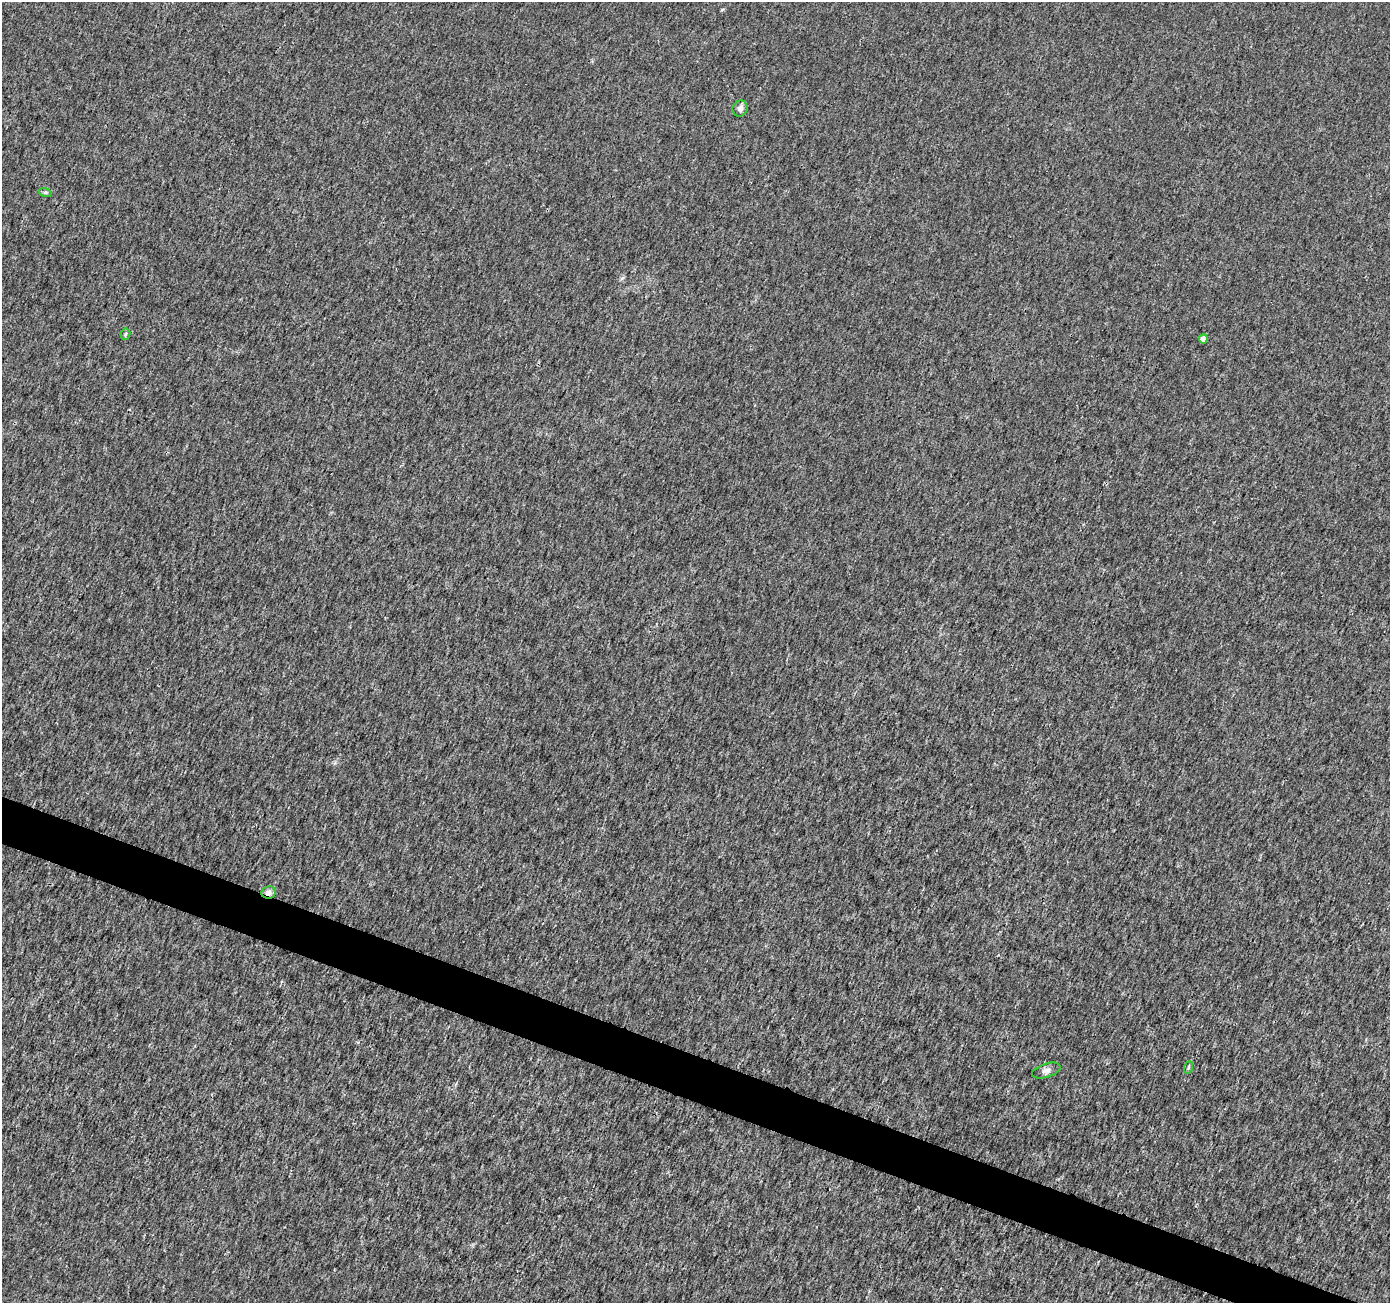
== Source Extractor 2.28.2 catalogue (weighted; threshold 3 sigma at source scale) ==
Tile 6 of 4 x 4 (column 2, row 2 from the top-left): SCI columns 1397-2784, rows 2879-4179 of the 5559 x 5692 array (HDU 1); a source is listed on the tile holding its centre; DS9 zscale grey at full resolution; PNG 1392 x 1305 px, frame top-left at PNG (2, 2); each listed source drawn as its Kron ellipse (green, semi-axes under 4 px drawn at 4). Shown black and unused: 3% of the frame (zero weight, under 3 of 4 exposures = <1% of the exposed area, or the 3 px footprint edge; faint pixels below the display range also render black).
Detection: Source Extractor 2.28.2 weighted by HDU 2 'WHT'; one run over the whole footprint, this tile lists its part. Background 0.0014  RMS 0.0021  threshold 0.00928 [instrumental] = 3 sigma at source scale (4.5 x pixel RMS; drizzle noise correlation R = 1.50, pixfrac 1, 0.0396/0.0396 arcsec/px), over >= 5 px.
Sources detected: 7; all 7 listed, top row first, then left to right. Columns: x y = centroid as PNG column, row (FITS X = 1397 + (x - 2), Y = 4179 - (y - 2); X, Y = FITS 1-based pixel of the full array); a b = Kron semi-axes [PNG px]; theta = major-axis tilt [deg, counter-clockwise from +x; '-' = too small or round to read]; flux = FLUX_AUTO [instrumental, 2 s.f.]
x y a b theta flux
740 109 8 7 - 0.88
45 192 6 4 -18 0.29
125 334 5 5 - 0.3
1203 339 4 4 - 1.3
269 893 7 6 - 0.87
1189 1067 6 4 70 0.28
1046 1071 15 7 18 0.92
Overlapping masked pixels (flux is a lower limit): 1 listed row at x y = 269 893